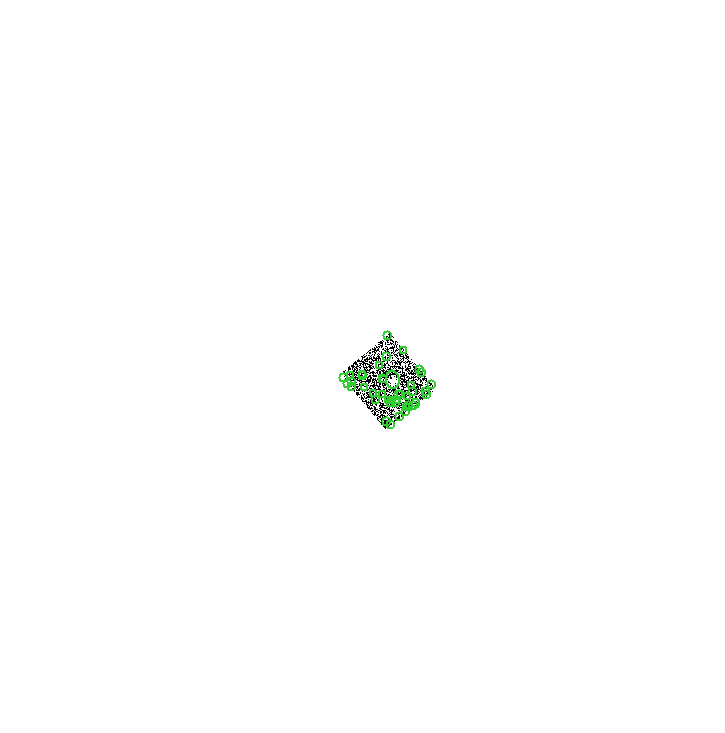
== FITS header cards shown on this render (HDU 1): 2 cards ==
NAXIS1  =                 1442
NAXIS2  =                 1458

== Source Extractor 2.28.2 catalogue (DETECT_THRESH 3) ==
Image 1442 x 1458 px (HDU 1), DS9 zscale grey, zoomed out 1/2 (1 PNG px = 2 x 2 image px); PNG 725 x 733 px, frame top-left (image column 2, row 1457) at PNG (3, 3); each listed source drawn as its Kron ellipse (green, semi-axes under 4 px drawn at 4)
Background 0.251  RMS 3.3e-05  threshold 9.95e-05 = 3 sigma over >= 5 px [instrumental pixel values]
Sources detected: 146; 104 cannot appear on this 1/2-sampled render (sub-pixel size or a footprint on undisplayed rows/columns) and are neither listed nor drawn; the other 42 listed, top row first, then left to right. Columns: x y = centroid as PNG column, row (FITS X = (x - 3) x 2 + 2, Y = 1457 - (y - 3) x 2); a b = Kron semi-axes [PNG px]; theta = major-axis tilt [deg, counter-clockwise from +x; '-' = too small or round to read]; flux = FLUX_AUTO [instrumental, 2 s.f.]
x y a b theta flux
389 336 2 1 - 6.3
404 351 2 1 - 1.7
387 357 2 1 - 3.3
380 366 2 1 - 5
421 370 2 1 - 6.6
422 373 3 1 - 12
364 375 2 1 - 4.3
352 376 3 1 - 1.1
364 376 2 1 - 2.6
344 378 3 2 - 14
383 379 2 1 - 6.8
385 380 3 1 - 3.9
394 380 9 6 -84 5500
353 382 3 1 - 3.9
348 383 2 1 - 3.6
433 385 2 1 - 6
412 386 4 1 - 0.55
353 387 2 2 - 14
365 388 2 1 - 1.6
413 392 3 2 - 23
427 392 3 2 - 0.27
375 394 2 1 - 2.4
383 395 2 1 - 2.8
399 395 2 1 - 1.6
401 395 2 1 - 7.1
428 395 2 1 - 4.3
409 397 3 1 - 1.4
377 400 2 2 - 6.6
389 401 2 1 - 0.099
394 401 2 1 - 5.9
399 401 2 1 - 0.064
391 403 2 1 - 5.1
397 403 2 2 - 12
417 404 4 3 - 13
409 406 3 1 - 8.6
414 406 2 1 - 14
407 408 3 1 - 6.4
411 408 2 1 - 2.3
407 412 3 2 - 6.4
401 417 2 1 - 6.1
388 422 3 1 - 0.93
391 425 3 1 - 4.4
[104 sub-pixel or undisplayed-footprint detections neither listed nor drawn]